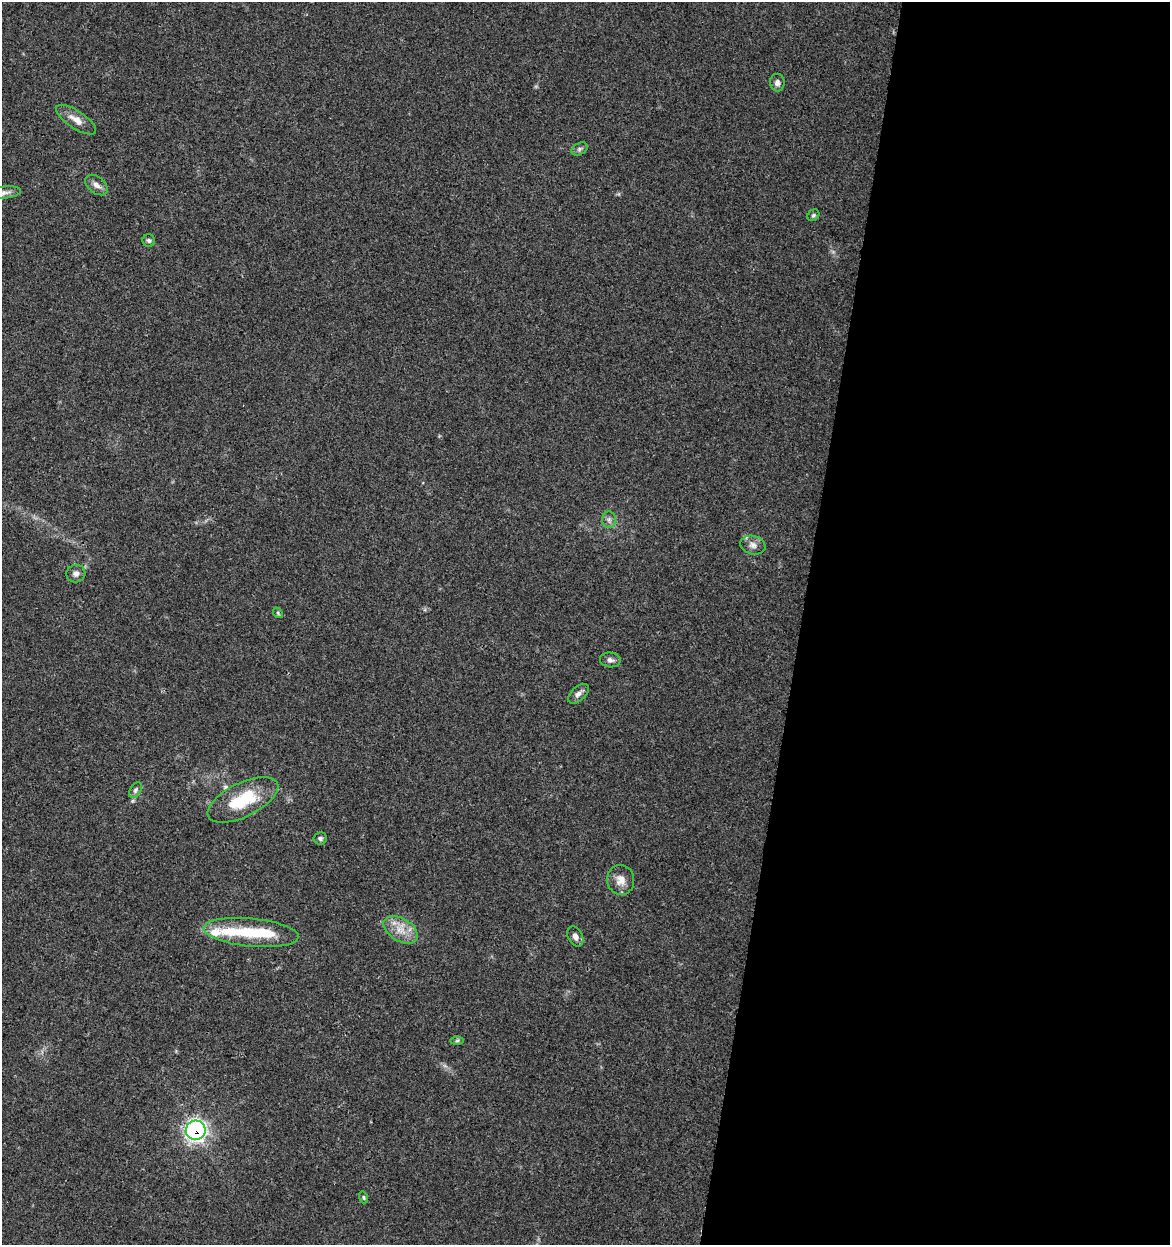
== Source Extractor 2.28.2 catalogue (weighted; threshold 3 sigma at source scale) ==
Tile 12 of 4 x 4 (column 4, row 3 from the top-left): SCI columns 3790-4957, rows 1245-2487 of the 5182 x 4982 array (HDU 1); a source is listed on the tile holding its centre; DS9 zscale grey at full resolution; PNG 1172 x 1247 px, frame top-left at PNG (2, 2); each listed source drawn as its Kron ellipse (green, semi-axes under 4 px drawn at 4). Shown black and unused: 32% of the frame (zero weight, under 3 of 4 exposures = <1% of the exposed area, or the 3 px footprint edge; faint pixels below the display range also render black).
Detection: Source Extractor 2.28.2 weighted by HDU 2 'WHT'; one run over the whole footprint, this tile lists its part. Background 0.0353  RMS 0.0034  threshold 0.0155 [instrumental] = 3 sigma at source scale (4.5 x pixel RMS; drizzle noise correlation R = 1.50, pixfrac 1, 0.0396/0.0396 arcsec/px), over >= 5 px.
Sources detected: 27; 1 inside a brighter object's white glare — neither listed nor drawn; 3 inside a brighter listed object's ellipse — not listed separately; the other 23 listed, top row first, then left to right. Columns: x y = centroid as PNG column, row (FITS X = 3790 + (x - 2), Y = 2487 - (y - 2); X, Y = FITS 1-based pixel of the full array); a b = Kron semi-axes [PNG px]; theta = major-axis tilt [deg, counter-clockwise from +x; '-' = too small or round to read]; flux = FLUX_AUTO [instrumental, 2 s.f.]
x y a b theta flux
777 83 9 7 -89 1.4
76 120 23 8 -34 3.5
579 149 8 5 27 0.89
96 185 13 8 -39 2.1
5 193 16 6 7 1.4
813 215 6 5 - 0.58
149 241 6 6 - 0.77
609 520 8 7 - 1.2
753 545 13 9 -15 2
76 574 9 9 - 1.8
278 613 6 4 -49 0.49
610 660 10 7 -5 1.3
578 694 12 7 42 1.6
135 790 9 5 60 0.86
243 800 38 17 26 17
320 838 6 6 - 0.79
621 880 15 13 -83 3.5
401 930 19 11 -31 5.2
251 932 47 14 -5 16
575 936 11 7 -62 1.9
457 1041 6 4 1 0.56
196 1130 10 9 - 120
363 1197 6 4 -72 0.51
Overlapping masked pixels (flux is a lower limit): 1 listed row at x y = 196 1130